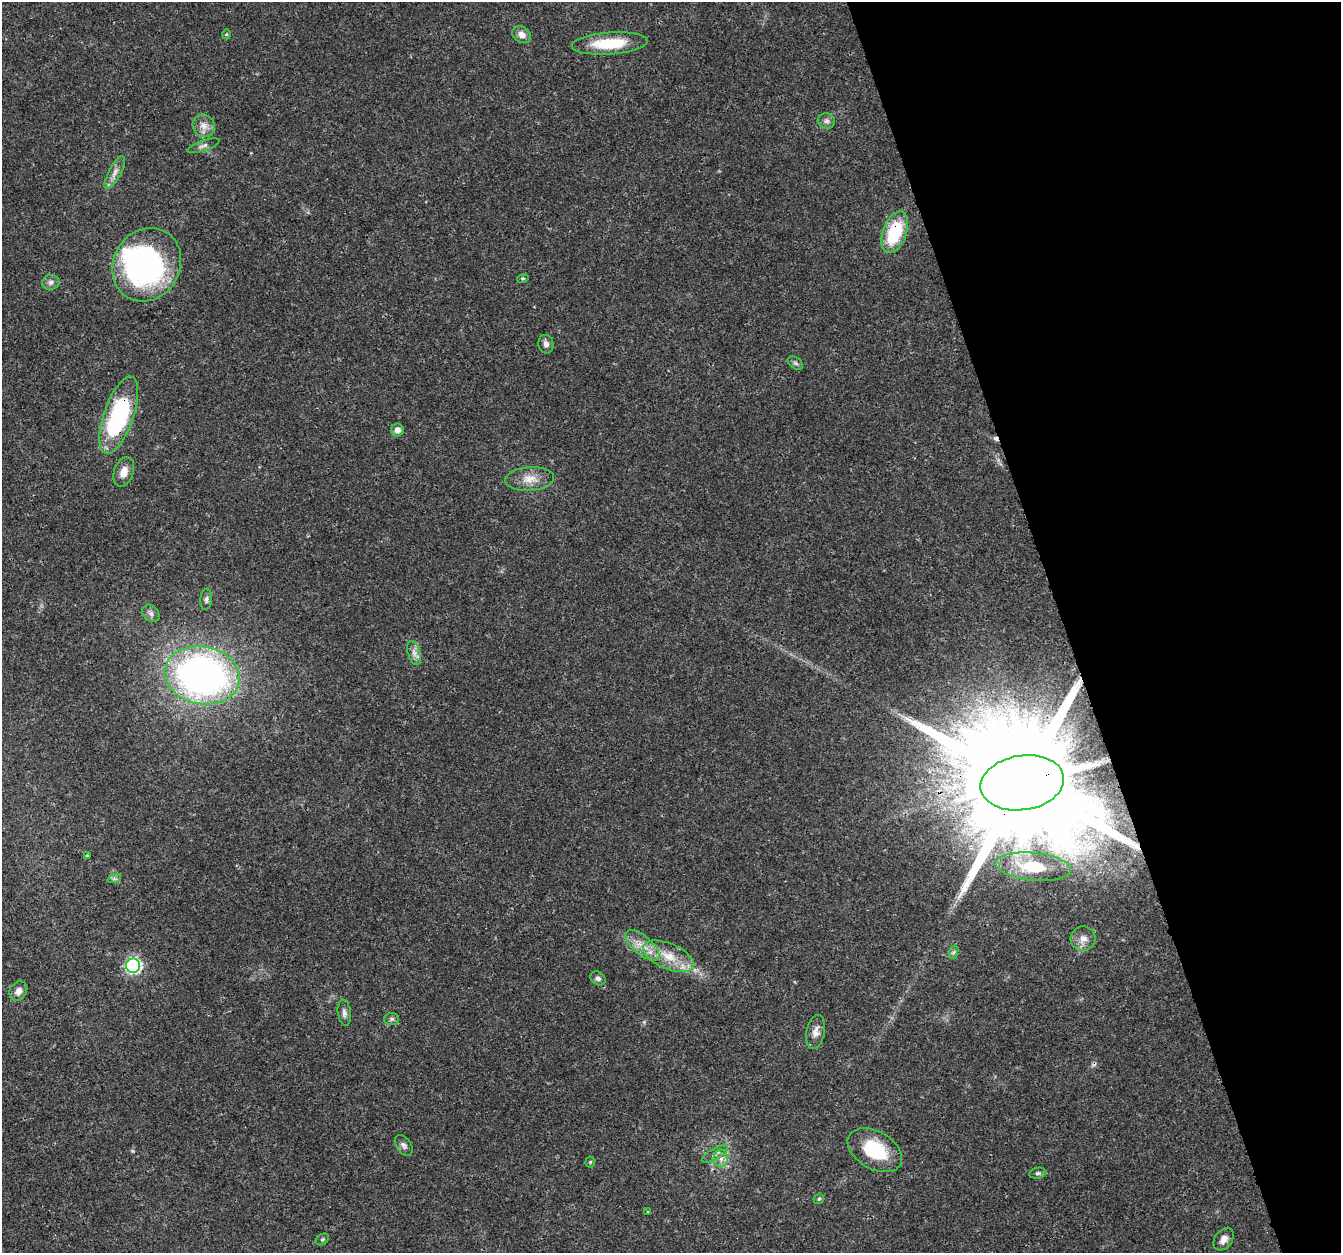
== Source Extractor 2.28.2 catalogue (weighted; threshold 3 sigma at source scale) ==
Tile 12 of 4 x 4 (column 4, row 3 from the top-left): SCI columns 4024-5362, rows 1366-2616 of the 5363 x 5184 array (HDU 1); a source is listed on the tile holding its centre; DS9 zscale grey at full resolution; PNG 1343 x 1255 px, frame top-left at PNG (2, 2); each listed source drawn as its Kron ellipse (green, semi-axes under 4 px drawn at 4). Shown black and unused: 21% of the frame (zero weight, under 3 of 4 exposures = <1% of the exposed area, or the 3 px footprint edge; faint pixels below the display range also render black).
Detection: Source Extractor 2.28.2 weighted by HDU 2 'WHT'; one run over the whole footprint, this tile lists its part. Background 0.0269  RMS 0.002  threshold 0.0089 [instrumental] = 3 sigma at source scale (4.5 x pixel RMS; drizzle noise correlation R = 1.50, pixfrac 1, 0.0396/0.0396 arcsec/px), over >= 5 px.
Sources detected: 49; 1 too faint to see at this stretch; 1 inside a brighter object's white glare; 2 cosmic-ray / hot-pixel residue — neither listed nor drawn; the other 45 listed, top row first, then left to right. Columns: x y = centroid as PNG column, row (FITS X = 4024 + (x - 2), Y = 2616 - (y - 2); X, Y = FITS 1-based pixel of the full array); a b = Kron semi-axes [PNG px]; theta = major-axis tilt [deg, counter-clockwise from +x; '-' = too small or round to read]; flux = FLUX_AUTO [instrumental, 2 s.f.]
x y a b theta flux
227 34 5 3 - 0.2
522 35 10 7 -32 1.3
609 43 38 11 4 7.9
826 121 9 7 -12 0.73
204 126 12 10 -54 1.6
203 146 17 5 19 0.78
115 172 18 6 61 1.4
895 232 22 11 70 11
147 265 38 33 59 47
523 278 6 3 18 0.24
51 282 8 7 - 0.8
546 344 9 7 -78 0.9
795 363 8 5 -36 0.47
119 415 40 15 71 26
397 430 6 6 - 1
124 472 15 9 71 1.9
530 479 24 11 4 2.9
206 599 11 6 84 0.61
151 613 10 7 -46 0.75
414 653 12 6 -72 1
202 675 38 29 -12 89
1022 783 42 27 9 11000
87 855 3 3 - 0.32
1033 867 38 14 -6 6.9
114 879 7 4 18 0.38
1083 939 12 12 - 1.6
643 945 21 9 -41 2.9
954 952 7 4 70 0.35
669 956 27 12 -24 4.9
133 966 7 7 - 41
598 978 8 6 -38 0.64
18 991 10 8 54 1.3
344 1013 13 6 -82 0.84
392 1019 7 6 - 0.49
816 1032 17 9 79 1.5
404 1145 11 7 -53 0.7
875 1150 29 19 -30 9.8
715 1154 14 5 29 0.82
721 1159 9 7 -90 1
590 1162 5 5 - 0.26
1038 1173 8 5 9 0.42
819 1199 6 4 42 0.27
648 1211 4 2 - 0.19
322 1239 7 5 35 0.34
1224 1239 13 8 53 1.3
Overlapping masked pixels (flux is a lower limit): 5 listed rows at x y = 895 232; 119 415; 202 675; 1022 783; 669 956